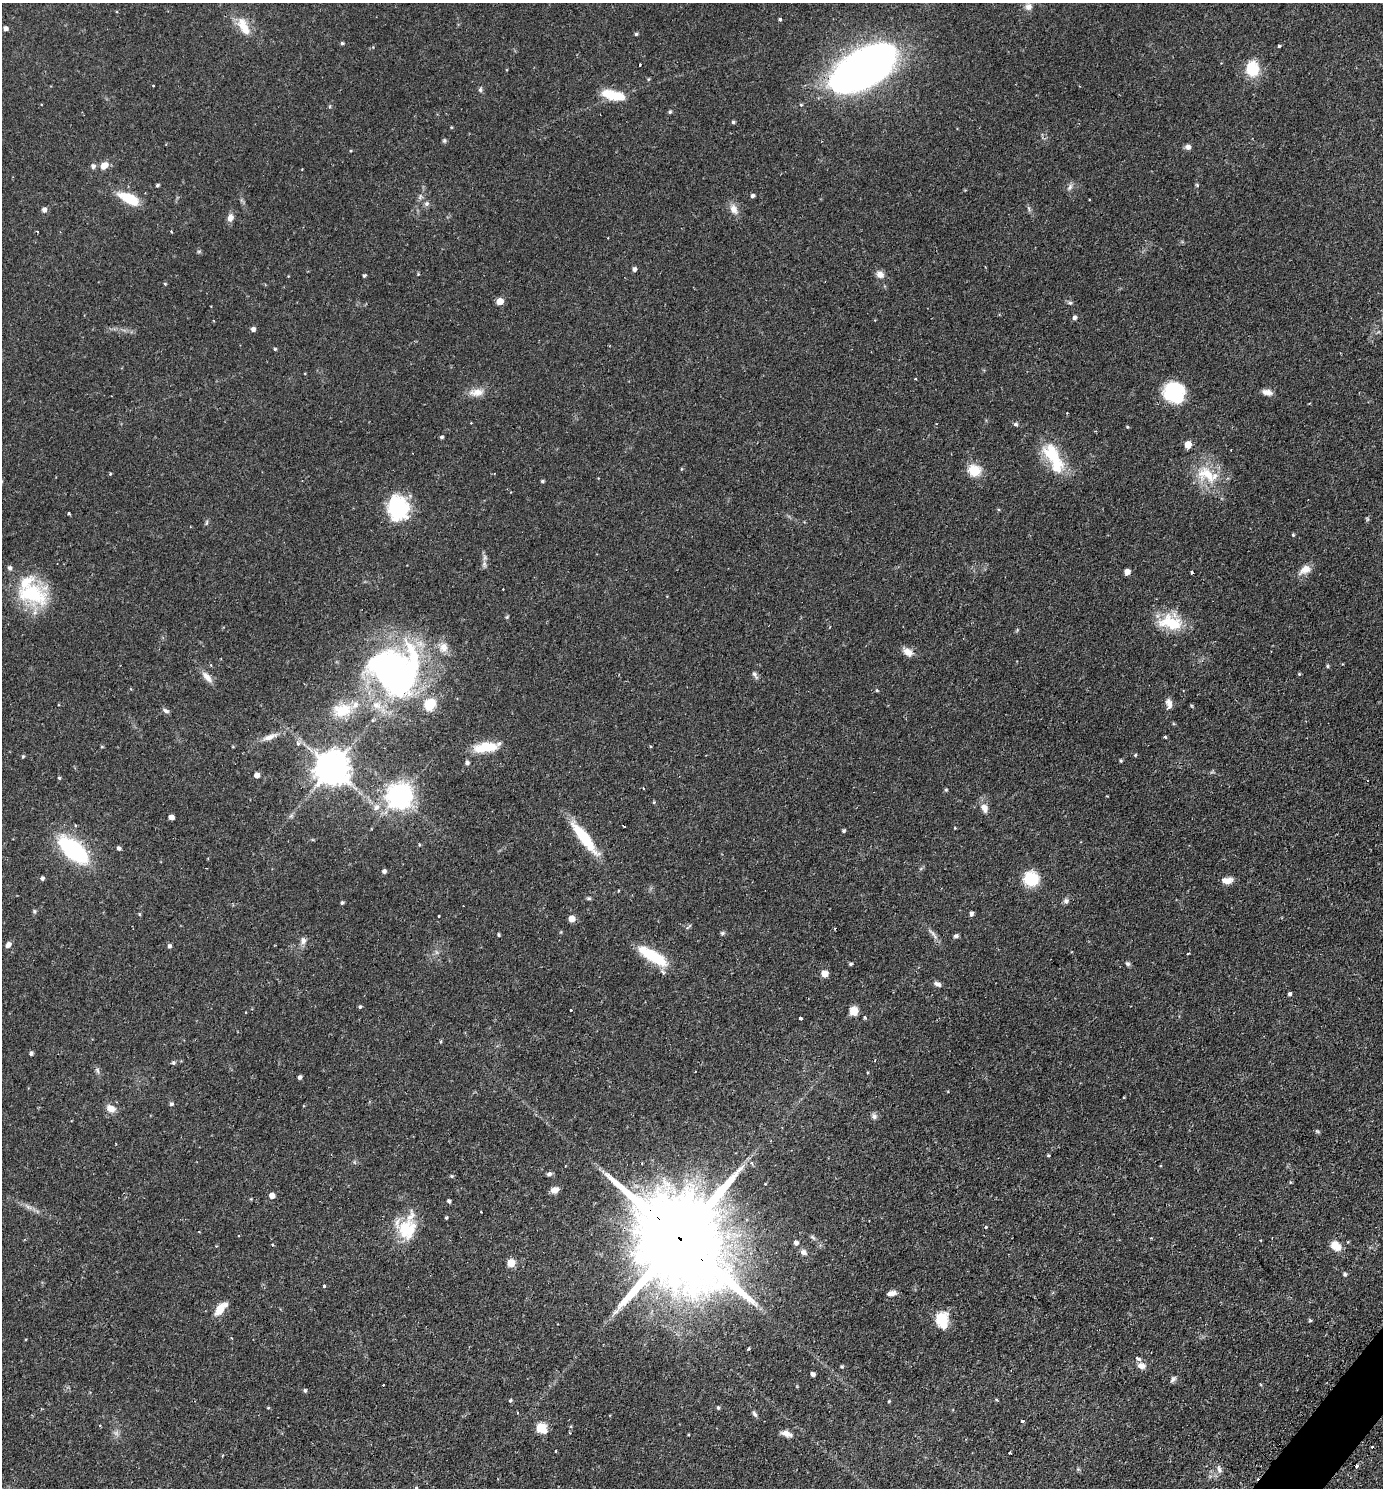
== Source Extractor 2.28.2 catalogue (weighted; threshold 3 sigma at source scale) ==
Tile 6 of 4 x 4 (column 2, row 2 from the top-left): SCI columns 1697-3077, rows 3006-4491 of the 6013 x 6010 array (HDU 1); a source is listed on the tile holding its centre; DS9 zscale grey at full resolution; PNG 1385 x 1490 px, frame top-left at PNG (2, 3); no overlay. Shown black and unused: <1% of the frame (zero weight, under 2 of 3 exposures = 3% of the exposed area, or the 3 px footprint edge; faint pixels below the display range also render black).
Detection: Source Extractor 2.28.2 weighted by HDU 2 'WHT'; one run over the whole footprint, this tile lists its part. Background 0.0809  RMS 0.0053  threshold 0.0237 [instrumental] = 3 sigma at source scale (4.5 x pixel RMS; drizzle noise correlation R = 1.50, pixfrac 1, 0.05/0.05 arcsec/px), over >= 5 px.
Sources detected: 219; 1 too faint to see at this stretch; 3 inside a brighter object's white glare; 8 cosmic-ray / hot-pixel residue — not listed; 9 inside a brighter listed object's ellipse — not listed separately; the other 198 listed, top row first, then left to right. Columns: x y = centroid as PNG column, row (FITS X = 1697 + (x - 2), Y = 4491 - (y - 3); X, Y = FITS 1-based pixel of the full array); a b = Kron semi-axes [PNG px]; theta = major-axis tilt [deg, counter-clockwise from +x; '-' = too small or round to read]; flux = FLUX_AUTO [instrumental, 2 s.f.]
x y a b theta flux
1028 7 9 8 - 2.7
780 19 3 3 - 1.1
5 28 4 4 - 1.9
244 28 27 12 -60 9.8
636 34 4 4 - 0.78
342 43 4 4 - 0.84
1279 46 4 3 - 1.4
640 65 3 2 - 0.93
863 69 58 26 32 370
1252 69 19 15 -86 14
648 79 5 3 - 0.52
153 85 3 2 - 0.63
480 90 7 5 90 0.97
616 96 22 13 -4 11
670 112 4 4 - 0.82
733 122 4 4 - 0.85
451 127 4 3 - 0.45
444 141 6 6 - 0.89
1188 147 6 6 - 2.2
351 151 4 3 - 0.48
104 165 10 8 43 4.1
93 166 6 5 - 1.8
157 185 3 3 - 0.87
1197 185 5 4 - 0.57
1070 187 10 5 59 1.6
752 196 4 4 - 1.5
129 199 24 10 -25 14
427 203 7 6 - 1.4
733 209 14 9 -63 4.1
1029 209 8 3 -71 0.96
44 210 6 5 - 2.1
230 217 10 7 74 2.8
171 232 3 3 - 0.47
199 251 6 4 19 0.62
634 269 4 4 - 1.6
418 274 4 4 - 0.44
880 274 11 8 -31 2.8
364 275 4 4 - 0.86
165 284 4 4 - 0.53
500 301 5 5 - 8.9
1070 303 7 5 -6 0.98
1074 318 5 4 - 1.5
253 329 5 4 - 2
275 349 4 4 - 0.62
915 379 3 2 - 0.59
476 392 22 11 5 5.5
1174 392 18 17 - 38
1267 392 12 6 -12 3.2
1309 403 4 2 - 0.41
1016 424 6 4 -20 0.91
1127 427 4 3 - 0.55
442 437 4 3 - 0.93
1188 444 5 5 - 8.8
1052 453 30 20 -55 19
974 470 17 16 - 8.6
110 474 4 3 - 0.49
1207 475 34 20 -23 18
542 481 4 3 - 0.91
399 506 30 17 63 33
68 513 3 3 - 0.97
1367 519 6 4 -72 0.64
206 522 8 4 81 0.79
1293 535 4 3 - 0.59
484 564 8 6 84 1.6
10 568 6 5 - 1.5
1305 569 16 9 30 5.2
1127 572 5 4 - 4
503 589 3 2 - 0.34
32 594 41 27 -11 34
507 617 6 3 53 0.55
1170 622 32 18 -13 18
443 647 14 12 -83 5.1
908 652 13 9 -39 4
211 665 5 3 - 0.51
1327 666 5 3 - 0.64
394 671 61 43 -46 170
1299 674 4 4 - 0.61
755 675 11 5 -58 1.5
207 677 18 8 -49 3.9
877 690 4 3 - 0.55
1169 703 13 7 -81 3
342 710 25 17 13 13
165 711 9 5 -28 1.4
269 737 20 7 20 4.2
1165 737 3 3 - 0.76
298 743 7 5 75 1.4
102 746 5 3 - 0.51
650 746 4 3 - 0.48
485 747 27 11 8 14
1135 755 4 4 - 0.59
23 756 5 4 - 0.61
1121 761 4 3 - 0.67
467 763 5 4 - 1.4
332 768 10 10 - 1200
257 775 5 4 - 3.5
59 778 4 3 - 0.77
643 788 3 2 - 0.51
946 790 5 4 - 0.57
400 796 8 8 - 500
654 802 4 4 - 0.56
376 807 10 7 55 3
984 808 13 8 -65 3.7
291 816 6 5 - 1
171 817 4 4 - 3.1
955 828 3 3 - 0.42
843 831 4 4 - 0.87
584 838 42 10 -52 22
119 848 5 4 - 1.4
73 850 19 9 -40 100
384 871 5 4 - 1.4
42 878 4 4 - 1.4
1031 879 17 16 - 15
1227 880 13 7 6 4
589 898 6 5 - 0.75
1066 901 7 7 - 1.5
342 903 4 3 - 0.94
34 911 5 5 - 0.76
971 913 4 4 - 2.7
140 914 3 3 - 1
439 916 3 2 - 0.45
572 919 5 5 - 6.7
688 927 11 2 41 0.56
722 933 6 5 - 0.89
499 935 4 3 - 0.76
935 936 9 3 -46 1.4
956 936 6 5 - 1.2
303 940 10 8 -89 2.3
8 945 7 5 53 2.3
169 946 5 4 - 1.3
1188 953 3 3 - 0.75
653 956 38 12 -31 21
850 964 4 3 - 0.93
1128 964 7 5 -44 1.2
825 973 5 5 - 7.4
938 984 9 6 -28 1.7
1290 994 4 4 - 1.1
360 1007 4 4 - 0.86
570 1010 3 3 - 1.9
854 1011 5 5 - 20
864 1017 4 3 - 0.64
800 1018 3 3 - 4.3
440 1042 4 3 - 0.71
31 1053 4 4 - 1.3
173 1063 5 4 - 0.83
97 1070 9 5 -71 1.3
300 1077 4 4 - 1.4
171 1104 5 4 - 1.1
111 1108 12 9 -23 4.3
874 1116 9 6 -82 1.6
1317 1131 7 4 -19 0.7
1048 1155 3 3 - 0.69
752 1163 5 3 - 0.73
549 1174 7 5 2 1.3
451 1176 5 4 - 0.66
555 1190 8 6 17 4.1
272 1196 5 5 - 4.1
449 1201 4 4 - 0.97
28 1207 11 4 -29 2
481 1212 3 2 - 0.35
446 1217 3 3 - 1.2
986 1227 3 3 - 0.68
404 1228 28 17 81 17
199 1232 3 2 - 0.33
813 1237 8 5 -39 1.1
679 1238 42 21 -45 15000
796 1243 5 5 - 1.9
1336 1246 15 10 -38 5.5
803 1252 8 7 - 1.9
511 1263 5 5 - 13
1345 1274 5 5 - 1
324 1286 3 3 - 1.5
891 1293 11 6 10 2.6
220 1309 17 8 48 7.8
942 1318 9 6 -76 44
1310 1320 4 4 - 0.69
231 1338 4 3 - 0.48
749 1348 4 3 - 0.62
1141 1366 11 8 -15 3
842 1367 4 4 - 0.7
813 1374 4 4 - 1.7
1173 1379 9 5 39 1.4
383 1385 3 3 - 1.7
305 1390 5 4 - 0.89
510 1400 5 4 - 0.75
889 1401 4 3 - 0.58
268 1408 5 3 - 0.44
718 1408 5 4 - 0.77
755 1414 9 5 -57 1.2
1022 1421 4 3 - 0.73
100 1425 3 3 - 0.54
541 1428 6 6 - 29
786 1434 13 6 -19 3.4
556 1451 3 3 - 0.62
1010 1453 3 3 - 0.68
1356 1466 3 3 - 1.5
1078 1469 5 5 - 0.7
1219 1470 10 6 -71 1.8
416 1488 3 3 - 0.95
Overlapping masked pixels (flux is a lower limit): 1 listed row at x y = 679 1238
Isophote crosses this tile's border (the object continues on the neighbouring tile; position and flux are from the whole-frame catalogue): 1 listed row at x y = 416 1488